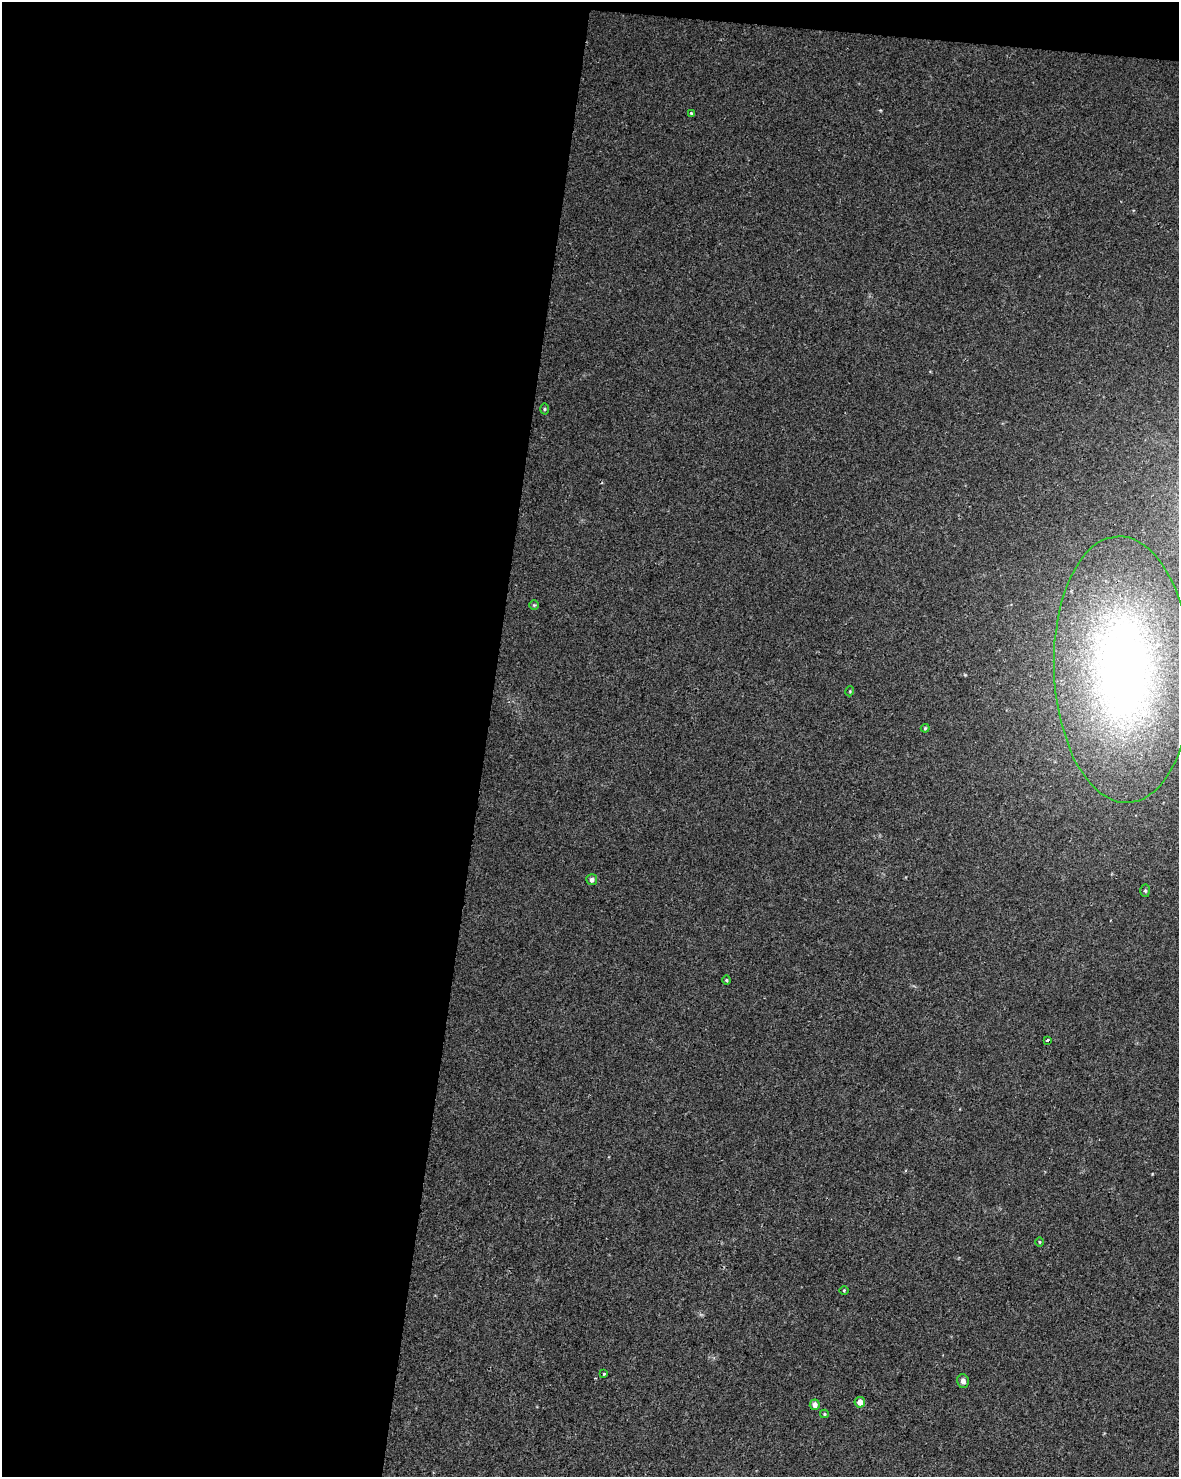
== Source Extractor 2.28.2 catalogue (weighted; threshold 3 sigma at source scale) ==
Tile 1 of 4 x 3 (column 1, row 1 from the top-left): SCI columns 8-1184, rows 3234-4708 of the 4715 x 4936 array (HDU 1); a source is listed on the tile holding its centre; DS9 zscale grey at full resolution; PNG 1181 x 1479 px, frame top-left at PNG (2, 2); each listed source drawn as its Kron ellipse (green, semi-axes under 4 px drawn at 4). Shown black and unused: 42% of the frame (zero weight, under 2 of 3 exposures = <1% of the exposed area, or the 3 px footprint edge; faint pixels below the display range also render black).
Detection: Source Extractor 2.28.2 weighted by HDU 2 'WHT'; one run over the whole footprint, this tile lists its part. Background 0.045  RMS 0.0065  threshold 0.0291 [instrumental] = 3 sigma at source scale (4.5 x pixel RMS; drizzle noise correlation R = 1.50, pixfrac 1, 0.0396/0.0396 arcsec/px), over >= 5 px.
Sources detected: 17; all 17 listed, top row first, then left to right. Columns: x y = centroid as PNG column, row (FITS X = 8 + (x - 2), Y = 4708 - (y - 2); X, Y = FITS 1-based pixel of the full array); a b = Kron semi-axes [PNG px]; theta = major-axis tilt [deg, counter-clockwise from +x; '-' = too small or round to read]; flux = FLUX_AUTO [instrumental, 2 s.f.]
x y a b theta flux
691 113 4 4 - 0.71
544 409 5 3 - 0.69
534 605 5 5 - 0.81
1123 669 133 69 -88 420
850 691 5 3 - 0.52
925 728 4 3 - 0.8
592 880 5 5 - 2.3
1145 891 6 5 - 1.1
726 980 4 4 - 0.74
1048 1040 3 3 - 3.6
1039 1242 5 3 - 0.62
844 1290 4 3 - 0.55
604 1374 4 3 - 1.7
963 1381 7 6 - 2.8
860 1402 5 5 - 5
815 1405 5 5 - 2.6
824 1414 4 3 - 0.75
Overlapping masked pixels (flux is a lower limit): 1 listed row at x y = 1123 669
Isophote crosses this tile's border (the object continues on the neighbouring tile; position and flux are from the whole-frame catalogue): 1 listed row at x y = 1123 669